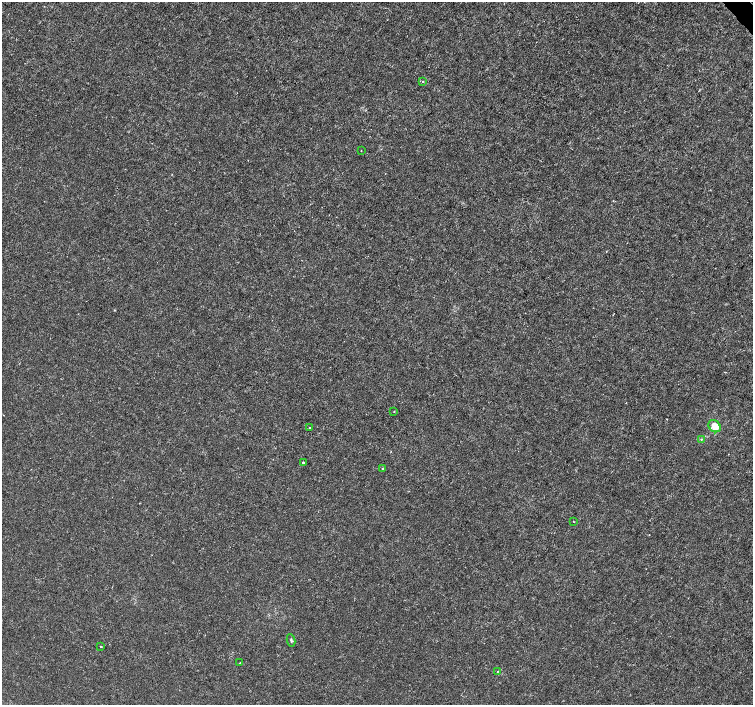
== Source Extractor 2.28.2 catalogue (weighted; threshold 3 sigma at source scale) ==
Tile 10 of 4 x 4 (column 2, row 3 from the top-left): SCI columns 1507-3007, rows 1615-3019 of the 6011 x 5972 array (HDU 1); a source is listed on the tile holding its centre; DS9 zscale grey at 2 x 2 block average (1 PNG px = mean of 2 x 2 image px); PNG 755 x 707 px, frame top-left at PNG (2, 2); each listed source drawn as its Kron ellipse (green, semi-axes under 4 px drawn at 4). Shown black and unused: <1% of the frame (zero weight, under 3 of 4 exposures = <1% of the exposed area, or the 3 px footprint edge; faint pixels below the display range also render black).
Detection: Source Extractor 2.28.2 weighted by HDU 2 'WHT'; one run over the whole footprint, this tile lists its part. Background -1.22e-04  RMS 0.0012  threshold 0.00541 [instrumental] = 3 sigma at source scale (4.5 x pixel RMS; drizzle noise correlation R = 1.50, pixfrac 1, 0.0396/0.0396 arcsec/px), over >= 5 px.
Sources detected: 13; all 13 listed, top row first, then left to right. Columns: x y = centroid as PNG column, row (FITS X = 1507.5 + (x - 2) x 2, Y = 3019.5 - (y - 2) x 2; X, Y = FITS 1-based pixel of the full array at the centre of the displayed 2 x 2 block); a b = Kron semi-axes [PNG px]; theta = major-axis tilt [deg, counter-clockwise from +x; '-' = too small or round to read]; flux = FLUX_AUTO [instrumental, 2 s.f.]
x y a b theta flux
423 81 3 2 - 0.27
361 150 2 2 - 0.15
394 412 2 2 - 0.13
715 426 7 5 -46 4.3
310 428 2 2 - 0.14
701 439 3 2 - 0.22
303 462 2 2 - 0.94
383 469 2 2 - 0.18
574 522 3 2 - 0.14
291 640 6 3 -80 0.4
101 647 2 2 - 0.27
240 663 2 2 - 0.26
498 671 3 2 - 0.16
Diffuse or blended objects may show on this block-average render without a row.